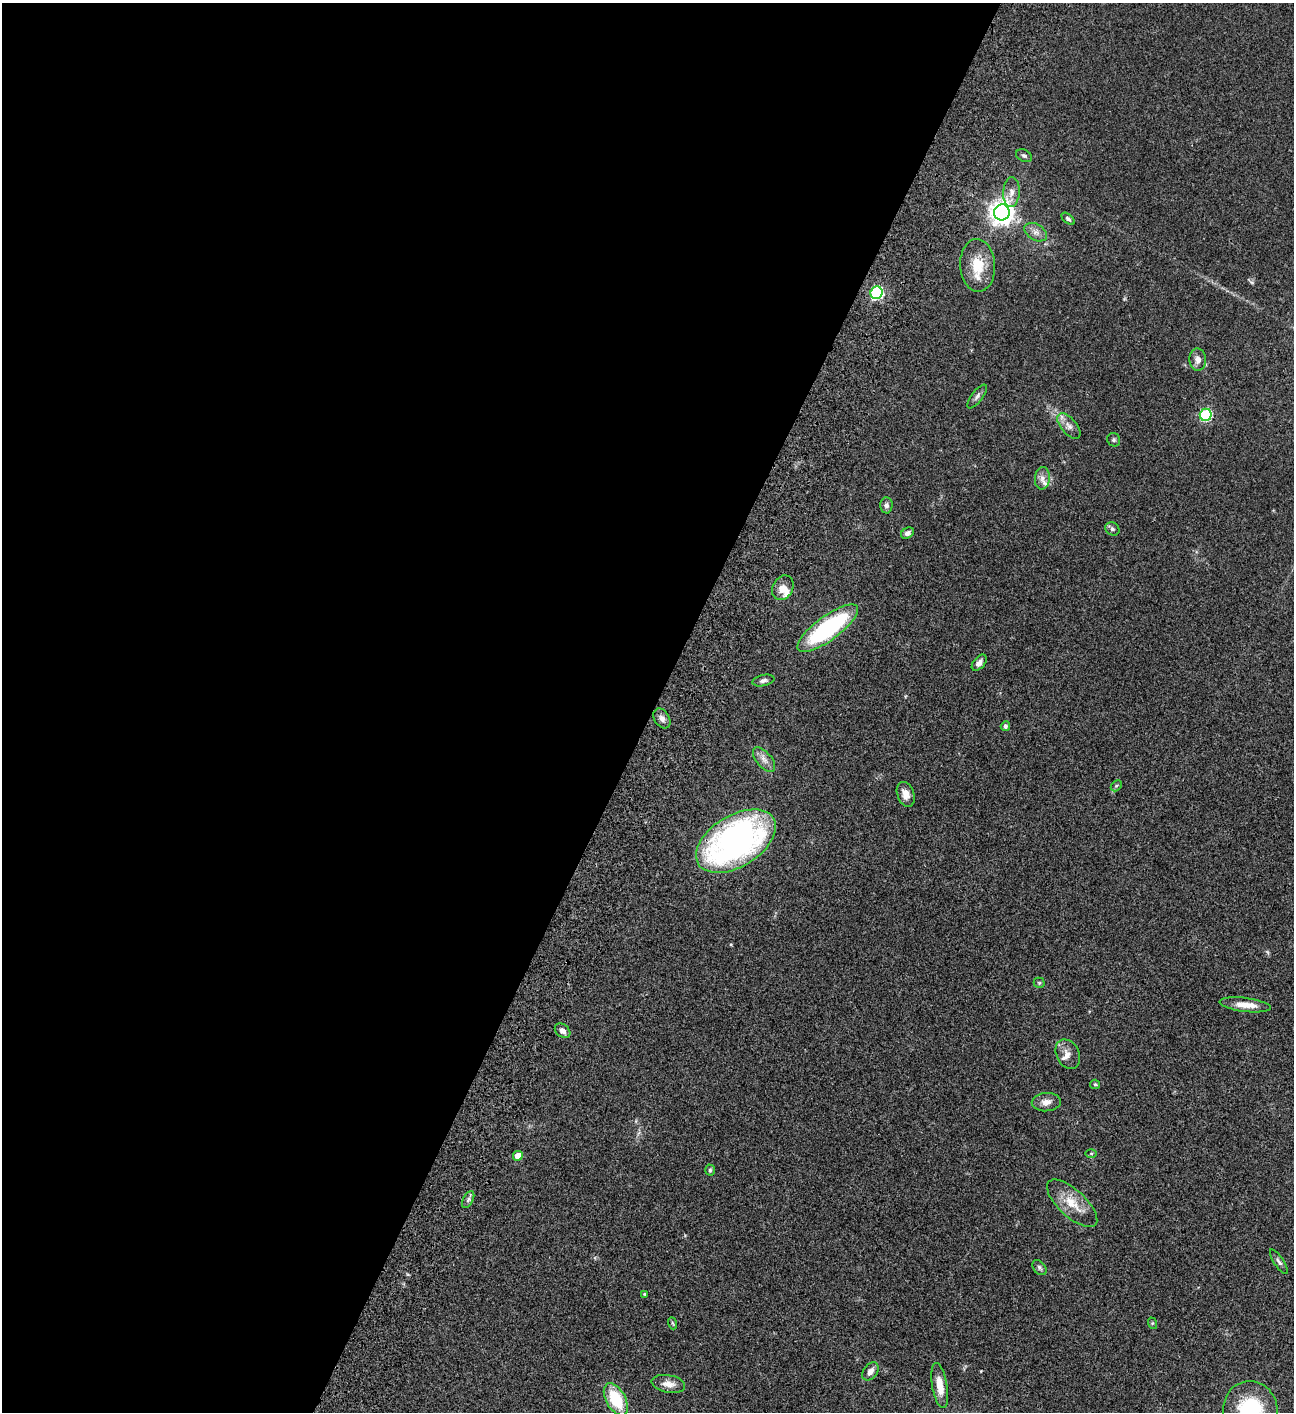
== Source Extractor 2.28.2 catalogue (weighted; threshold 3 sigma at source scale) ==
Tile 5 of 4 x 4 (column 1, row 2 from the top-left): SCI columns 505-1796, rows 3023-4432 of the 6050 x 6047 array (HDU 1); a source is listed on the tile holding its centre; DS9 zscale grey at full resolution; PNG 1296 x 1414 px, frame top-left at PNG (2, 3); each listed source drawn as its Kron ellipse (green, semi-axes under 4 px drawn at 4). Shown black and unused: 51% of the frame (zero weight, under 3 of 4 exposures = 13% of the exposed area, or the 3 px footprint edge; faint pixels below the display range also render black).
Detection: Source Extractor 2.28.2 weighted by HDU 2 'WHT'; one run over the whole footprint, this tile lists its part. Background 0.0649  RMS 0.0059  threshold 0.0264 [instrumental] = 3 sigma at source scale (4.5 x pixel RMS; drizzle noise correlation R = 1.50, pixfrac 1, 0.05/0.05 arcsec/px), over >= 5 px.
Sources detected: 51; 4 inside a brighter listed object's ellipse — not listed separately; the other 47 listed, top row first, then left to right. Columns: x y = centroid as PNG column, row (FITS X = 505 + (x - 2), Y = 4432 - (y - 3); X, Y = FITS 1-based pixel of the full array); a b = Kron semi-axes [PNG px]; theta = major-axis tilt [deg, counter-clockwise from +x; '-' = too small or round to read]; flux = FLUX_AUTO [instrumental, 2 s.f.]
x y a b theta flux
1024 156 8 6 -27 1.3
1011 192 15 8 86 3.8
1002 212 8 7 - 450
1068 219 8 4 -41 1.2
1036 232 12 8 -31 2.9
978 265 26 17 -87 14
877 293 6 6 - 70
1198 360 11 8 -87 3.1
977 396 14 5 53 1.8
1206 415 6 6 - 56
1069 426 15 7 -50 3.7
1114 440 7 6 - 1.1
1042 478 11 7 86 2.8
886 505 8 6 88 1.6
1112 529 7 6 - 1.4
907 533 7 5 32 1.8
783 588 13 10 61 4.8
828 628 36 12 36 66
979 663 9 5 49 2.4
763 680 11 5 12 1.7
662 718 11 7 -58 2.5
1005 726 5 4 - 1.6
764 760 15 7 -50 3.4
1116 786 6 4 44 0.93
906 794 13 8 -70 4.3
736 841 44 25 32 180
1039 983 5 5 - 0.69
1245 1005 26 7 -7 6.8
563 1031 8 6 -39 2.5
1068 1054 15 11 -62 4.2
1095 1084 5 4 - 0.66
1046 1102 14 9 4 4
1091 1153 6 4 -1 0.6
518 1156 5 4 - 6.7
710 1170 5 4 - 0.91
468 1200 9 5 63 1.3
1072 1203 32 13 -42 12
1279 1262 14 5 -56 1.7
1039 1268 8 6 -52 1.2
644 1294 4 3 - 0.5
672 1323 6 3 -70 0.64
1152 1323 6 4 -72 0.6
870 1371 10 7 52 3
668 1384 17 8 -10 4.9
940 1386 23 7 -80 7.6
616 1399 17 9 -61 22
1250 1410 29 27 -81 38
Overlapping masked pixels (flux is a lower limit): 1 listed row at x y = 736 841
Isophote crosses this tile's border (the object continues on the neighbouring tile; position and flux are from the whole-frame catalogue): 1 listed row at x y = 1250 1410